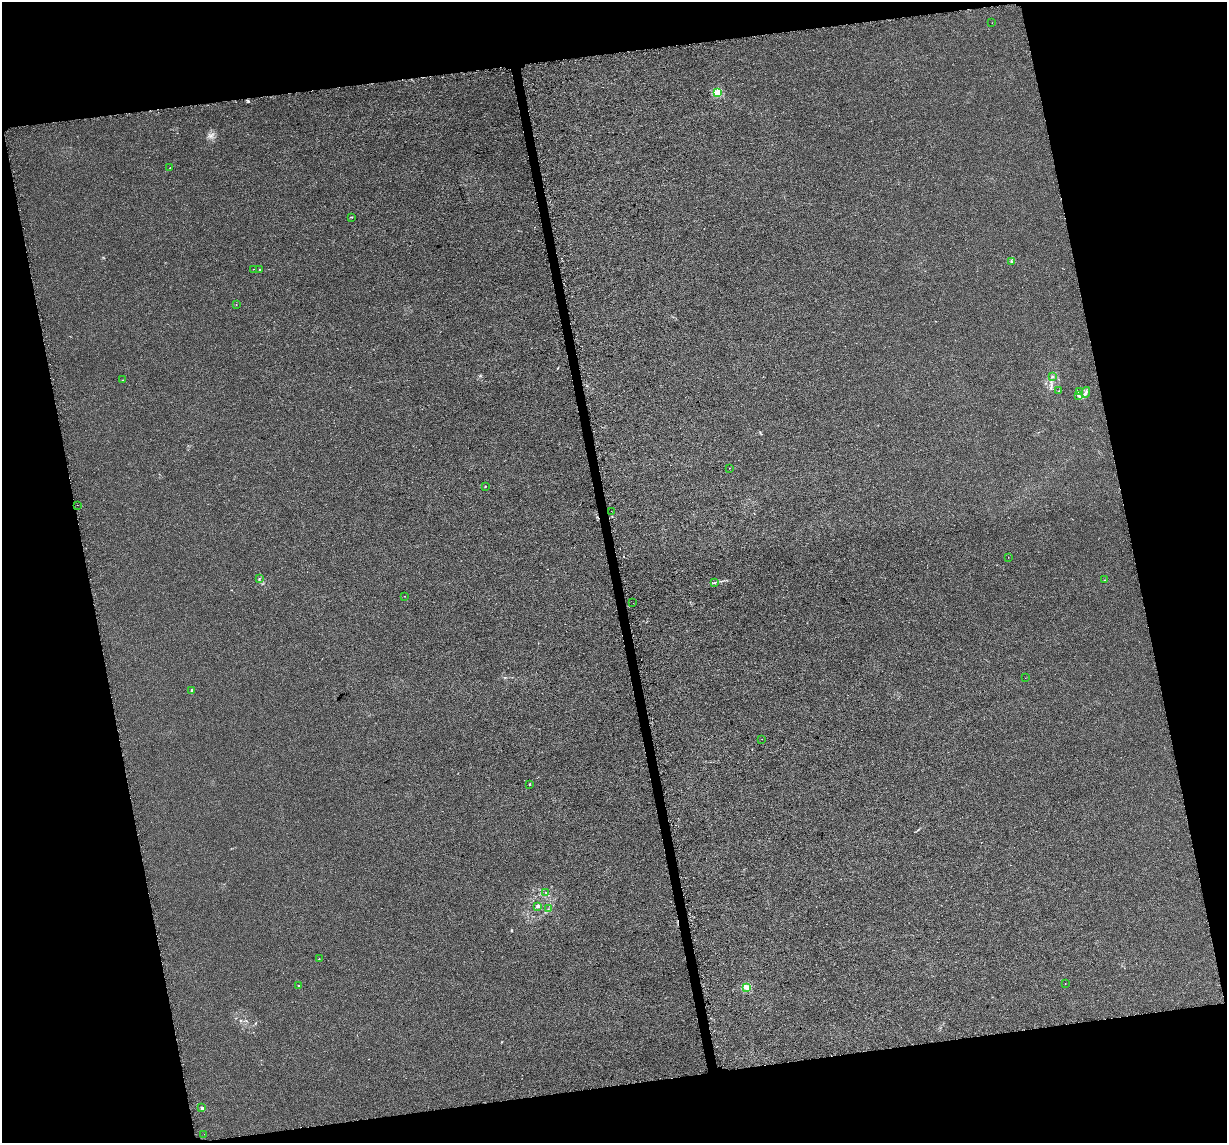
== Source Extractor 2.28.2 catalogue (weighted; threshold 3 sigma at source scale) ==
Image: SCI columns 22-4918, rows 58-4621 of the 4968 x 4720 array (HDU 1 of 3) = the unmasked area's bounding box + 8 px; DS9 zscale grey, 4 x 4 block average (1 PNG px = mean of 4 x 4 image px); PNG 1229 x 1145 px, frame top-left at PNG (2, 2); each listed source drawn as its Kron ellipse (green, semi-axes under 4 px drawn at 4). Shown black and unused: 25% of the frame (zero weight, under 3 of 5 exposures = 3% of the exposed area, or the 3 px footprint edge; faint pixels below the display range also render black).
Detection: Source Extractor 2.28.2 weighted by HDU 2 'WHT'. Background 1.32e-04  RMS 0.0015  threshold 0.00678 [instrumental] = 3 sigma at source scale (4.5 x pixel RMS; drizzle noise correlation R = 1.50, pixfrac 1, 0.0396/0.0396 arcsec/px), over >= 5 px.
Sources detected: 41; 1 cosmic-ray / hot-pixel residue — neither listed nor drawn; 3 coinciding with a brighter row at this scale — not listed separately; the other 37 listed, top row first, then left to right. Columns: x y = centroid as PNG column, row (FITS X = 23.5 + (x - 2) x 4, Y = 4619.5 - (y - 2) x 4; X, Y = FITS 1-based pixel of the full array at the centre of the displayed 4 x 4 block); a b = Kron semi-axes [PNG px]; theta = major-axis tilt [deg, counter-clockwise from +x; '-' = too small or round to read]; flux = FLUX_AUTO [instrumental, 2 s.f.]
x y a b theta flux
992 23 2 2 - 0.14
718 92 2 2 - 36
170 168 2 2 - 0.69
352 217 2 2 - 0.24
1011 262 3 2 - 0.97
253 269 2 2 - 0.23
260 270 2 2 - 0.52
236 305 2 2 - 0.26
1053 377 2 2 - 0.54
122 380 2 2 - 0.39
1059 391 2 2 - 0.45
1079 392 2 2 - 0.58
1086 392 5 2 - 2
1078 395 4 2 - 1.3
729 468 2 2 - 0.2
485 486 2 2 - 0.64
77 505 2 2 - 0.13
611 511 2 2 - 0.25
1008 557 2 2 - 0.13
259 578 2 2 - 0.37
1105 580 2 2 - 0.23
715 582 2 2 - 0.31
404 596 2 2 - 0.21
633 603 2 2 - 0.17
1025 678 2 2 - 0.18
192 690 2 2 - 3.5
762 739 2 2 - 0.18
529 784 2 2 - 0.53
546 893 2 2 - 0.29
538 906 2 2 - 2.5
548 909 2 2 - 0.38
319 959 2 2 - 0.47
1065 983 2 2 - 0.19
299 985 2 2 - 0.4
747 987 2 2 - 18
202 1108 2 2 - 0.59
204 1134 2 2 - 0.14
Diffuse or blended objects may show on this block-average render without a row.